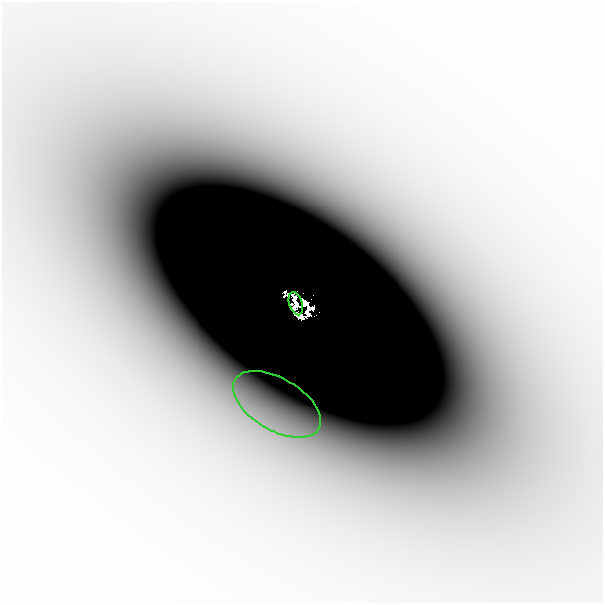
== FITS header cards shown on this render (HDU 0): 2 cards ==
NAXIS1  =                  601
NAXIS2  =                  601

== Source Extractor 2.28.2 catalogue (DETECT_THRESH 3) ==
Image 601 x 601 px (HDU 0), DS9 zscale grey, 1 PNG px = 1 image px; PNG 605 x 605 px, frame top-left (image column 1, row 601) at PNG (2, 2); each listed source drawn as its Kron ellipse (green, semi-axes under 4 px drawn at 4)
Background -4.89e-06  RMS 1.3e-06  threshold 3.91e-06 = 3 sigma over >= 5 px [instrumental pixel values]
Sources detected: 6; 4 with non-positive FLUX_AUTO (blend fragments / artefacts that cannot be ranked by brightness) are neither listed nor drawn; the other 2 listed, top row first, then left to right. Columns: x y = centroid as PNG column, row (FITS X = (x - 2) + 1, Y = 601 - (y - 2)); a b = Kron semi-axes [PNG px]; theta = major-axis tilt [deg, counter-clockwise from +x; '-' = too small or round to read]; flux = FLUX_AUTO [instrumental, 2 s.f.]
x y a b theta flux
296 304 12 6 -73 0.27
277 404 49 26 -30 0.0079
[4 non-positive-flux detections neither listed nor drawn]